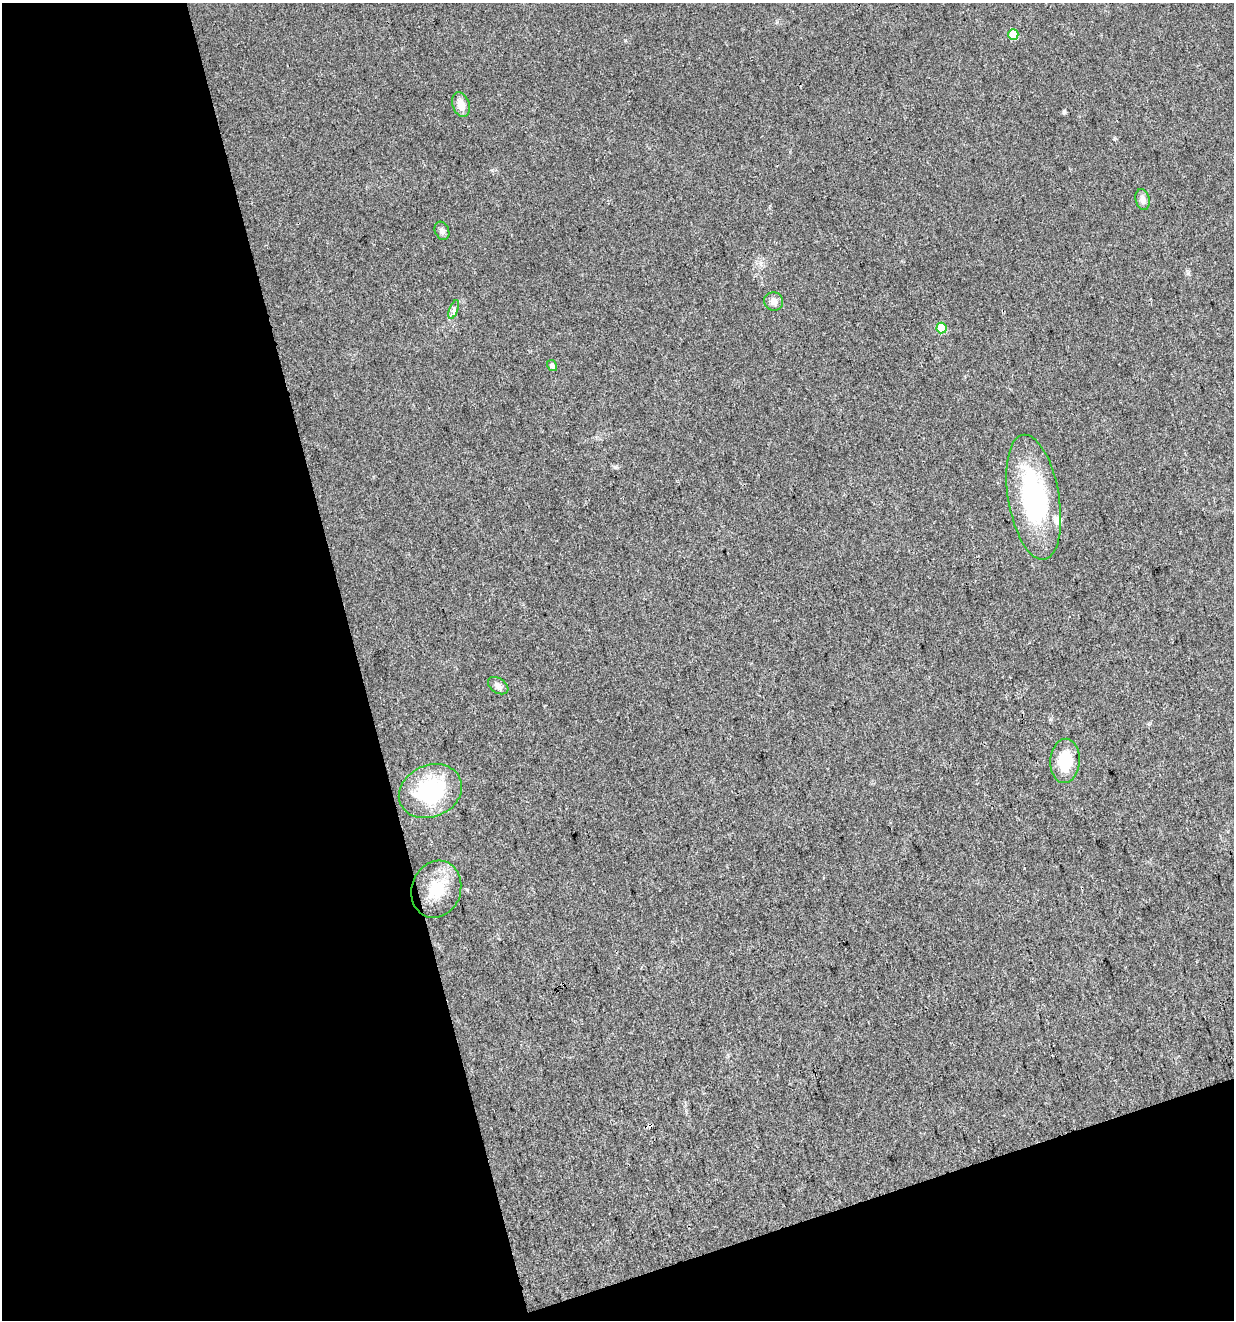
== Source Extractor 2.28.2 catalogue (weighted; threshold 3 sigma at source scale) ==
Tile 3 of 2 x 2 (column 1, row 2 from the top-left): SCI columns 38-1269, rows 2-1319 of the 2554 x 2637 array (HDU 1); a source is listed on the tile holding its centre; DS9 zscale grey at full resolution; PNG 1236 x 1322 px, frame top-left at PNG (2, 3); each listed source drawn as its Kron ellipse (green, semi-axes under 4 px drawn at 4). Shown black and unused: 34% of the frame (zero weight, under 3 of 4 exposures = <1% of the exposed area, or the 3 px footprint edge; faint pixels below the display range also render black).
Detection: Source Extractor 2.28.2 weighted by HDU 2 'WHT'; one run over the whole footprint, this tile lists its part. Background 0.0206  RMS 0.0044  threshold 0.0199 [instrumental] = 3 sigma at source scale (4.5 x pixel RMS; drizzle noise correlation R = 1.50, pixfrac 1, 0.0396/0.0396 arcsec/px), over >= 5 px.
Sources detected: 14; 1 inside a brighter listed object's ellipse — not listed separately; the other 13 listed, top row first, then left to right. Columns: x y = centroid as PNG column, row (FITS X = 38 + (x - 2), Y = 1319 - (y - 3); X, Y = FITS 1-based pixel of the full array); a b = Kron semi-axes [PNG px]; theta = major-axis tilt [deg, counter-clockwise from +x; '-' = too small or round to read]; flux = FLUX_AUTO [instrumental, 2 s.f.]
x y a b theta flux
1013 34 5 5 - 12
461 105 13 8 -71 4.2
1143 199 10 7 -76 2.4
442 231 9 7 -68 1.6
774 301 9 9 - 2.6
454 310 10 3 69 0.92
941 328 5 5 - 11
552 366 6 4 -58 1.6
1034 497 63 25 -80 63
498 686 11 7 -34 1.9
1065 761 22 14 86 15
430 791 32 26 24 37
436 889 29 24 71 15
Unlisted compact peaks at least as high as the median listed source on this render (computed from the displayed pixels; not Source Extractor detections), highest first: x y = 1064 111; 625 40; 615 467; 1188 273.